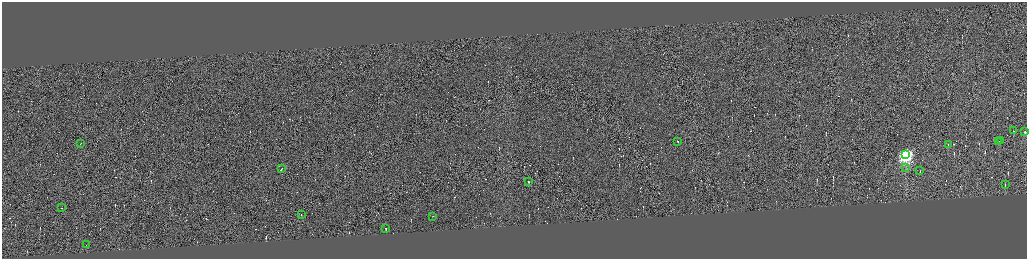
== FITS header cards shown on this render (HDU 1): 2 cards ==
NAXIS1  =                 4100
NAXIS2  =                 1026

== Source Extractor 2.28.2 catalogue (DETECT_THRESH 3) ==
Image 4100 x 1026 px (HDU 1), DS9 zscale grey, zoomed out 1/4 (1 PNG px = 4 x 4 image px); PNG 1029 x 261 px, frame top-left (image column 3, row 1026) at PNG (2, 2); each listed source drawn as its Kron ellipse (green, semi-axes under 4 px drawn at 4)
Background 0.0613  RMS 4.2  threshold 12.5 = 3 sigma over >= 5 px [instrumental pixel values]
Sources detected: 346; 328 cannot appear on this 1/4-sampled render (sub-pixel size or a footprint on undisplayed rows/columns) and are neither listed nor drawn; the other 18 listed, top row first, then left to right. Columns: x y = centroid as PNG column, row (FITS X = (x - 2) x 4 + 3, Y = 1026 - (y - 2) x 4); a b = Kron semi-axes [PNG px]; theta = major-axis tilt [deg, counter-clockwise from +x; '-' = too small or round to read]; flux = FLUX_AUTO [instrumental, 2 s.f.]
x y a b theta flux
1013 131 2 1 - 12000
1025 131 2 1 - 15000
678 141 3 1 - 20000
1000 141 3 1 - 25000
998 142 2 1 - 14000
80 144 2 1 - 16000
948 144 2 1 - 10000
906 155 4 3 - 770000
905 167 2 2 - 870
281 168 2 1 - 17000
920 171 2 1 - 14000
528 181 2 1 - 78000
1005 185 2 1 - 28000
61 208 2 1 - 5500
301 214 2 1 - 62000
432 216 2 1 - 7700
386 228 2 1 - 7400
86 244 2 1 - 2700
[328 sub-pixel or undisplayed-footprint detections neither listed nor drawn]